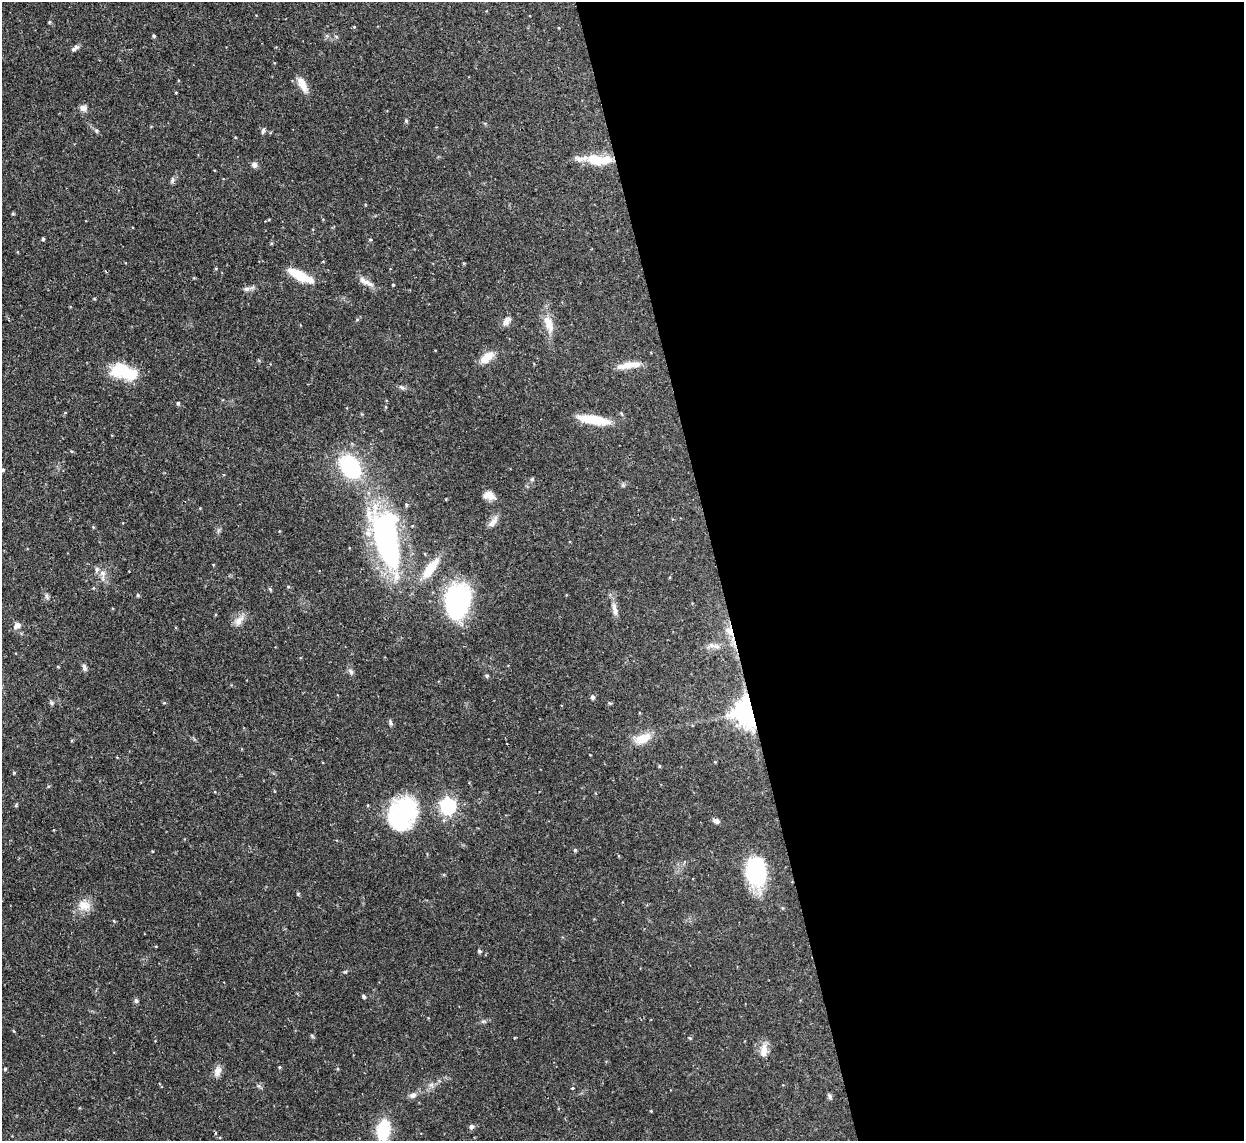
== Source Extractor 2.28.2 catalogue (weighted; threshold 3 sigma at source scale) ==
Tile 8 of 4 x 4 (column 4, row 2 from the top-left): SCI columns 3728-4969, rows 2423-3561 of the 5000 x 4970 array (HDU 1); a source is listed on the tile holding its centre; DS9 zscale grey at full resolution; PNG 1246 x 1143 px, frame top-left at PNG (2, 2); no overlay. Shown black and unused: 42% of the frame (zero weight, under 2 of 3 exposures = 2% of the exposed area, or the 3 px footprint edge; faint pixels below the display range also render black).
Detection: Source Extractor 2.28.2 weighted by HDU 2 'WHT'; one run over the whole footprint, this tile lists its part. Background 0.0761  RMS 0.0042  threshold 0.019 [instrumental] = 3 sigma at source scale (4.5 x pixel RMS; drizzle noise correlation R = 1.50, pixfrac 1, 0.05/0.05 arcsec/px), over >= 5 px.
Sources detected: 86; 1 inside a brighter object's white glare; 2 cosmic-ray / hot-pixel residue — not listed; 3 inside a brighter listed object's ellipse — not listed separately; the other 80 listed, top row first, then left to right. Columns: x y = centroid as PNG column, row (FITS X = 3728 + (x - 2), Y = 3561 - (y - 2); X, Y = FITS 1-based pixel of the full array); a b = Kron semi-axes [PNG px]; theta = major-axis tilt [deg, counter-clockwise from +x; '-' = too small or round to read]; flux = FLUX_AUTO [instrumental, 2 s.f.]
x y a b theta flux
49 22 4 4 - 0.5
354 27 4 4 - 0.36
154 36 4 4 - 0.61
75 48 12 5 39 1.3
302 84 20 8 -62 4.4
176 92 4 3 - 0.28
83 108 10 8 -6 1.9
406 121 5 5 - 0.5
96 130 6 6 - 0.69
263 131 8 4 74 0.86
597 160 27 13 -9 9.9
254 165 7 7 - 1.4
172 180 9 4 77 0.79
13 214 5 3 - 0.41
43 239 4 3 - 0.65
370 240 4 4 - 0.44
300 275 28 8 -26 12
365 281 24 6 -29 3
393 285 3 3 - 0.34
247 289 8 6 0 1.1
507 321 13 7 54 2.1
549 324 25 10 -66 5.8
487 357 19 10 38 5.4
630 365 30 7 8 5.6
118 370 22 15 31 11
402 387 9 4 -26 0.91
178 403 4 4 - 0.55
65 413 5 3 - 0.3
593 420 33 8 -9 12
350 467 22 15 -53 36
3 470 5 4 - 0.53
532 479 5 5 - 0.63
489 495 13 9 -16 3.3
406 505 5 4 - 0.63
493 522 18 7 51 2.4
386 538 72 29 -78 91
430 568 32 10 53 9.1
103 573 11 7 -73 2.4
138 595 5 4 - 0.53
47 596 9 4 -69 0.89
461 597 34 31 17 41
614 609 19 6 -80 2.8
239 620 17 8 44 3.1
17 625 9 7 39 2
730 631 14 8 -51 3
717 646 7 6 - 1.2
84 667 10 5 -75 1.2
351 672 8 6 -53 1.1
487 676 5 5 - 0.55
592 697 5 5 - 0.94
52 703 7 4 -70 0.61
610 703 5 4 - 0.52
748 711 8 7 - 550
390 722 8 4 -88 0.73
643 739 19 10 24 7.3
715 762 4 4 - 0.32
659 766 4 4 - 0.48
14 773 4 4 - 0.42
368 805 4 3 - 0.32
448 806 7 6 - 110
402 813 31 23 43 56
716 821 8 6 -22 1.5
575 850 4 4 - 0.54
756 872 30 20 -88 36
298 894 4 4 - 0.53
84 905 17 13 -6 5
479 951 6 4 -22 0.53
345 972 6 4 2 0.47
363 996 5 4 - 0.8
136 1001 7 5 -76 0.81
764 1051 20 9 83 3.8
279 1067 4 4 - 0.4
5 1069 4 3 - 0.49
217 1071 14 9 79 2.6
431 1085 7 4 18 1
572 1088 3 3 - 0.44
413 1095 9 7 26 1.5
830 1096 7 5 -64 0.98
471 1126 6 5 - 1.2
383 1130 17 10 80 21
Overlapping masked pixels (flux is a lower limit): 3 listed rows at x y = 386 538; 730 631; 748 711
Isophote crosses this tile's border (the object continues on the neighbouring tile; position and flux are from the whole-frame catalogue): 1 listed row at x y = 3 470